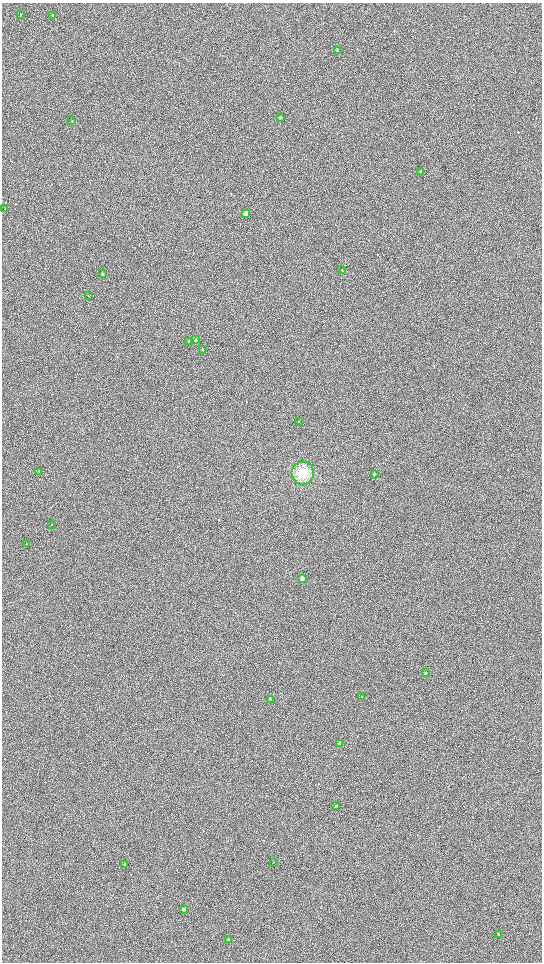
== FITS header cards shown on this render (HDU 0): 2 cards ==
NAXIS1  =                 1080 / length of data axis 1
NAXIS2  =                 1920 / length of data axis 2

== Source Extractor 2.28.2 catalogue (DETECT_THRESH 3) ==
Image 1080 x 1920 px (HDU 0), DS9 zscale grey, zoomed out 1/2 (1 PNG px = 2 x 2 image px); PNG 544 x 964 px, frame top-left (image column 1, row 1919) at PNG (2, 3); each listed source drawn as its Kron ellipse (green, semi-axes under 4 px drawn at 4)
Background 908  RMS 120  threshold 370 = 3 sigma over >= 5 px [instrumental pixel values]
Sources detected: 31; all 31 listed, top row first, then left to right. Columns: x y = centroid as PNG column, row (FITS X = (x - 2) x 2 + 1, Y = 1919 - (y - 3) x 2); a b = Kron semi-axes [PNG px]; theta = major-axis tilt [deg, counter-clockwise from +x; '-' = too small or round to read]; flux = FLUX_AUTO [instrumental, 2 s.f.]
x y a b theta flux
21 14 2 2 - 9100
52 15 2 2 - 17000
337 51 3 2 - 18000
280 118 3 3 - 17000
72 121 3 2 - 13000
421 171 3 2 - 29000
5 209 2 2 - 9400
246 214 3 2 - 180000
342 270 2 2 - 9100
102 274 3 2 - 33000
88 296 2 2 - 10000
196 340 3 2 - 26000
188 341 3 2 - 17000
202 349 3 2 - 8700
299 422 2 2 - 6600
39 471 3 2 - 8600
303 473 11 11 - 420000
374 474 3 2 - 43000
52 524 3 2 - 8400
26 543 2 1 - 6000
302 579 3 2 - 170000
425 673 3 2 - 20000
362 697 2 2 - 9600
270 699 2 2 - 20000
339 743 3 2 - 51000
336 806 2 2 - 40000
274 862 2 1 - 7300
124 864 2 2 - 19000
183 909 2 2 - 100000
499 934 2 2 - 41000
229 940 2 2 - 61000